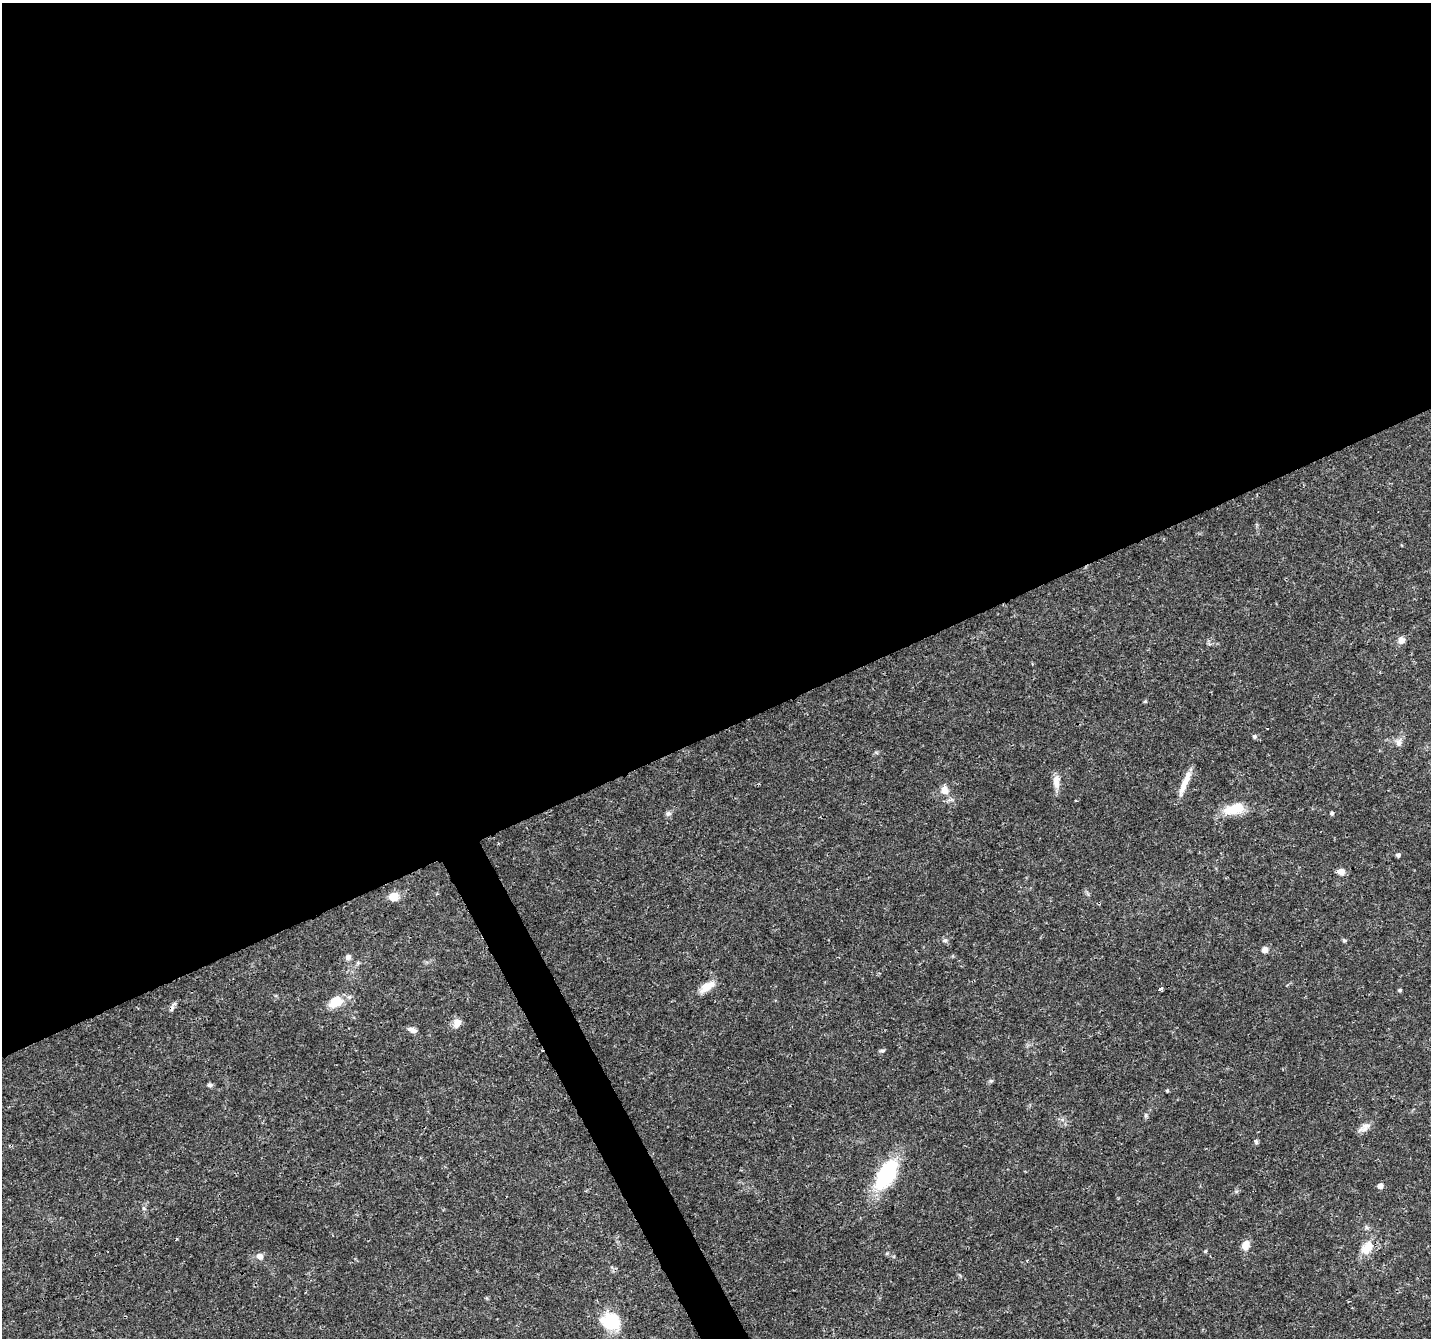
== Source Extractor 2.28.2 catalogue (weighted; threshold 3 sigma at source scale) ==
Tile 2 of 4 x 4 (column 2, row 1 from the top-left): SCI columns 1435-2863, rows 4108-5443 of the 5728 x 5603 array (HDU 1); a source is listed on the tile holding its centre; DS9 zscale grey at full resolution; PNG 1433 x 1340 px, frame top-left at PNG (2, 3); no overlay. Shown black and unused: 56% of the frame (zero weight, under 3 of 4 exposures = <1% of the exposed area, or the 3 px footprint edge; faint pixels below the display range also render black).
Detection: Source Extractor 2.28.2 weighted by HDU 2 'WHT'; one run over the whole footprint, this tile lists its part. Background 0.0255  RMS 0.0019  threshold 0.00867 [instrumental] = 3 sigma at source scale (4.5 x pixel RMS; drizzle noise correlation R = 1.50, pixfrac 1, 0.0396/0.0396 arcsec/px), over >= 5 px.
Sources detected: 39; all 39 listed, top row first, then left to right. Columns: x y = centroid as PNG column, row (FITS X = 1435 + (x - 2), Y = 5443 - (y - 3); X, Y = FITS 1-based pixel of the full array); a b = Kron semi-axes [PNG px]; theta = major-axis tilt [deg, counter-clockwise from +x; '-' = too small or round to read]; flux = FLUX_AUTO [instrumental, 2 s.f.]
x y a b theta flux
1401 640 8 7 - 1.1
1145 701 4 4 - 0.23
1255 736 5 5 - 0.47
1398 743 11 8 81 0.91
1056 782 20 8 -85 1.7
1185 783 36 7 67 2.8
944 790 11 10 - 1.6
1234 809 27 13 12 4.6
668 813 8 6 35 0.53
1332 813 5 4 - 0.39
1398 855 5 5 - 0.4
1341 872 8 7 - 1.4
394 897 10 9 - 2.3
945 940 7 6 - 0.5
1344 940 6 5 - 0.3
1265 950 9 8 - 0.78
348 957 6 6 - 0.74
358 963 5 5 - 0.3
707 987 21 9 35 2.4
1161 988 4 3 - 0.46
1400 990 4 3 - 0.33
335 1002 19 13 27 3.4
174 1004 8 4 37 0.46
457 1023 12 9 54 1.4
412 1030 12 6 -20 0.86
882 1051 6 4 0 0.3
991 1081 6 5 - 0.31
210 1085 6 5 - 0.47
1167 1091 4 4 - 0.21
1146 1115 7 4 72 0.32
1364 1128 19 7 33 1.2
1256 1141 7 5 -64 0.33
886 1174 29 15 58 18
1380 1186 5 5 - 1.1
1245 1245 13 9 73 1.6
1367 1248 18 11 51 3.3
1205 1251 5 4 - 0.23
260 1256 7 6 - 1.1
611 1321 18 16 -21 8.5
Overlapping masked pixels (flux is a lower limit): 1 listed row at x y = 886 1174